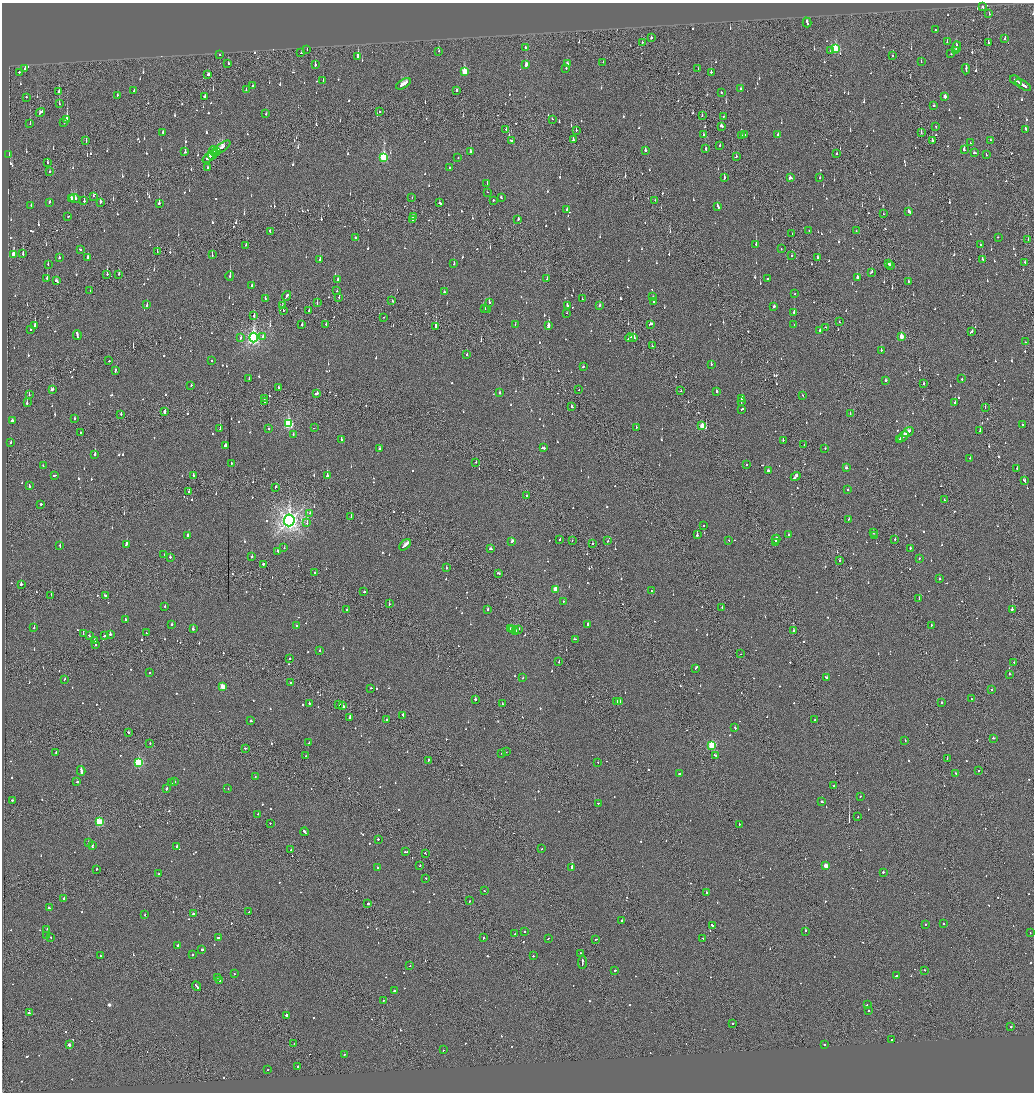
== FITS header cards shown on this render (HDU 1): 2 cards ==
NAXIS1  =                 2064
NAXIS2  =                 2180

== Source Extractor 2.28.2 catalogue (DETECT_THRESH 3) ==
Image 2064 x 2180 px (HDU 1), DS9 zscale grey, zoomed out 1/2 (1 PNG px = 2 x 2 image px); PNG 1036 x 1094 px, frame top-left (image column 1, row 2179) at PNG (2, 3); each listed source drawn as its Kron ellipse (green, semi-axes under 4 px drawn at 4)
Background -0.108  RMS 0.066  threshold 0.199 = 3 sigma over >= 5 px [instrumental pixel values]
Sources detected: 1325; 66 cannot appear on this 1/2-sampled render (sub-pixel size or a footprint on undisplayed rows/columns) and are neither listed nor drawn; of the other 1259, the 500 brightest by FLUX_AUTO listed and drawn (759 fainter detections omitted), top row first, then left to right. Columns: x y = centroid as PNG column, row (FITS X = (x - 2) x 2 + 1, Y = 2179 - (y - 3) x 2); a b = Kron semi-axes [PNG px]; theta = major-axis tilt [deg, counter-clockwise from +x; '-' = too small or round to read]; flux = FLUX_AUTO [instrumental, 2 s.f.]
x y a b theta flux
982 7 2 2 - 170
989 14 2 2 - 54
807 22 5 2 - 160
935 30 2 2 - 60
651 38 3 2 - 76
1005 38 2 2 - 74
642 42 2 2 - 50
947 42 2 2 - 77
988 42 2 2 - 90
525 47 2 2 - 53
957 47 5 2 - 86
835 49 4 3 - 730
307 50 2 1 - 74
831 50 3 2 - 150
439 51 2 2 - 51
956 51 3 2 - 330
301 53 2 1 - 56
951 54 2 1 - 160
220 55 2 2 - 81
358 56 3 2 - 310
893 56 2 2 - 77
603 62 2 2 - 100
921 62 2 1 - 88
228 64 3 2 - 68
567 64 2 2 - 69
315 65 2 2 - 150
526 65 3 2 - 170
566 68 2 2 - 72
698 68 2 2 - 92
25 69 2 2 - 69
966 69 5 2 - 210
464 71 4 3 - 360
19 72 2 2 - 140
711 72 2 2 - 140
208 74 3 2 - 120
323 80 2 2 - 53
1016 81 6 1 -33 380
403 84 8 3 32 350
1023 85 9 2 -32 600
253 86 2 2 - 120
741 88 2 2 - 230
134 90 3 2 - 100
246 90 3 2 - 96
457 90 2 2 - 180
59 91 2 2 - 150
721 92 2 2 - 99
118 95 2 2 - 56
26 97 2 2 - 72
204 97 2 2 - 180
945 97 3 2 - 71
59 104 2 2 - 100
934 106 2 2 - 55
40 112 5 2 - 160
380 112 2 1 - 230
266 114 2 2 - 52
702 116 3 2 - 110
724 116 2 1 - 220
67 119 4 2 - 720
552 119 2 2 - 58
64 123 2 1 - 57
30 124 2 1 - 75
721 126 3 2 - 110
936 126 2 2 - 73
506 129 2 2 - 68
1025 129 3 2 - 140
576 130 2 1 - 120
163 132 2 2 - 81
921 133 2 2 - 100
778 134 2 2 - 120
703 135 2 2 - 78
745 135 2 1 - 68
741 136 2 2 - 220
573 140 2 2 - 310
991 140 2 2 - 50
86 141 2 1 - 85
512 141 3 2 - 120
932 141 2 2 - 170
970 143 2 1 - 50
719 145 2 1 - 350
222 147 10 3 35 350
706 149 2 2 - 110
645 150 2 2 - 120
964 150 3 2 - 230
214 151 5 1 - 280
217 151 3 1 - 190
185 152 2 2 - 320
470 152 2 2 - 77
837 153 2 2 - 100
974 153 3 2 - 110
212 154 5 2 - 220
986 154 3 2 - 72
9 155 3 1 - 140
736 156 2 2 - 62
384 157 4 3 - 1100
208 158 6 2 40 200
458 158 2 2 - 54
47 163 2 2 - 61
449 167 2 2 - 60
207 168 3 1 - 310
50 171 2 2 - 150
790 177 3 2 - 600
724 178 3 2 - 83
820 178 2 2 - 61
487 183 2 2 - 82
487 192 2 1 - 67
93 196 2 2 - 56
71 198 3 2 - 110
75 198 5 3 - 190
412 198 2 1 - 50
501 198 2 2 - 140
493 200 2 2 - 83
655 200 2 1 - 50
84 201 2 2 - 400
50 202 2 2 - 260
100 202 4 2 - 99
159 203 2 2 - 410
439 203 2 2 - 280
31 205 2 2 - 58
718 206 4 2 - 100
567 209 2 2 - 63
909 212 3 2 - 97
883 214 2 1 - 51
68 217 2 2 - 74
413 217 2 2 - 52
412 219 2 2 - 260
518 219 2 2 - 93
270 231 3 2 - 140
809 231 3 2 - 66
856 231 2 1 - 55
792 234 2 1 - 85
998 237 2 2 - 59
355 238 2 2 - 160
1028 240 3 2 - 280
756 244 2 2 - 210
246 245 2 2 - 59
980 245 2 2 - 160
80 249 2 2 - 74
781 249 2 2 - 60
157 251 2 1 - 86
13 254 3 2 - 360
23 254 3 2 - 400
212 255 3 2 - 67
792 255 2 2 - 61
59 258 2 2 - 76
87 258 3 2 - 130
818 258 3 2 - 100
320 259 2 2 - 240
982 259 2 2 - 59
1025 262 2 2 - 61
48 264 3 2 - 66
454 264 2 2 - 77
888 264 3 2 - 120
890 265 2 2 - 82
872 272 2 2 - 170
107 274 2 1 - 280
119 274 2 2 - 58
230 276 4 2 - 110
857 277 3 2 - 270
47 278 3 2 - 160
547 279 2 2 - 61
768 279 2 2 - 1000
338 280 3 2 - 85
56 281 3 2 - 150
908 281 2 2 - 55
252 285 2 2 - 94
90 290 2 1 - 57
337 291 2 1 - 300
444 292 2 2 - 210
795 294 2 2 - 110
287 296 5 2 - 170
339 297 2 2 - 82
653 297 3 2 - 72
265 299 3 2 - 94
582 299 2 1 - 78
392 300 3 2 - 100
654 301 2 2 - 75
489 302 2 2 - 52
317 303 2 1 - 78
147 305 3 2 - 79
282 305 2 2 - 83
600 305 3 2 - 90
567 306 2 2 - 170
774 307 2 2 - 100
485 308 2 2 - 61
488 309 2 2 - 120
283 310 2 1 - 97
309 311 2 2 - 51
794 312 2 2 - 1200
567 313 2 2 - 72
254 315 3 2 - 100
383 317 2 1 - 56
839 322 2 2 - 68
515 324 2 2 - 69
650 324 3 2 - 130
302 325 2 2 - 120
326 325 3 2 - 79
794 325 2 2 - 63
35 326 3 2 - 1100
549 326 3 2 - 1100
436 327 3 2 - 600
826 327 4 2 - 140
31 330 2 2 - 81
820 330 2 2 - 110
971 332 3 2 - 140
77 335 5 2 - 330
263 336 3 2 - 60
902 336 3 2 - 180
253 337 5 4 - 3900
241 338 3 2 - 110
630 338 4 2 - 200
634 338 2 1 - 280
1026 342 2 2 - 51
652 346 2 1 - 240
881 350 2 2 - 100
467 354 2 2 - 71
109 361 2 1 - 74
212 361 2 2 - 69
711 364 2 2 - 78
583 366 2 2 - 78
115 370 3 2 - 91
249 378 2 2 - 55
962 379 2 2 - 60
885 380 2 2 - 180
923 383 2 1 - 100
191 386 2 2 - 70
279 388 2 2 - 550
52 389 3 2 - 140
579 390 2 1 - 50
681 391 2 1 - 57
716 392 2 2 - 78
499 393 2 2 - 120
317 394 4 2 - 160
29 395 2 2 - 66
803 395 2 2 - 70
742 398 4 2 - 160
264 399 2 1 - 90
265 401 3 2 - 140
741 401 3 1 - 140
27 403 2 2 - 270
955 403 2 2 - 120
572 407 3 2 - 85
985 407 2 2 - 86
742 409 3 2 - 80
164 411 4 2 - 590
121 414 2 2 - 63
850 414 2 2 - 56
74 418 2 2 - 81
12 421 2 2 - 180
288 424 4 3 - 1300
1022 425 2 2 - 65
702 426 3 2 - 180
636 427 2 1 - 130
269 428 2 1 - 58
314 428 2 2 - 90
220 429 2 2 - 280
980 431 2 2 - 310
81 432 2 1 - 65
908 432 6 2 33 280
293 434 2 2 - 63
903 436 6 2 41 260
341 439 3 2 - 150
783 440 2 2 - 71
900 440 4 2 - 220
11 442 2 2 - 120
225 445 2 2 - 210
804 445 2 1 - 63
543 448 4 2 - 160
825 448 2 2 - 200
379 449 2 2 - 50
95 454 2 2 - 270
970 458 2 2 - 50
476 462 2 2 - 78
231 463 2 2 - 120
746 465 2 2 - 51
43 466 3 2 - 58
846 468 3 2 - 120
1017 469 2 2 - 60
769 471 3 2 - 120
55 475 3 2 - 110
193 475 2 2 - 120
327 476 2 2 - 430
796 477 5 2 - 180
1024 481 3 2 - 230
29 486 4 2 - 140
275 487 3 1 - 140
848 490 2 2 - 81
189 492 2 2 - 120
527 496 2 2 - 370
944 500 2 2 - 69
41 504 2 2 - 130
310 513 2 2 - 57
351 517 2 2 - 150
849 519 3 2 - 89
289 520 6 5 - 9300
307 523 4 2 - 240
703 525 2 2 - 80
873 532 3 2 - 140
188 535 3 2 - 150
697 535 2 2 - 560
789 535 3 2 - 86
874 535 2 1 - 270
560 539 3 2 - 72
776 539 4 2 - 180
572 540 2 2 - 64
729 540 2 2 - 50
895 540 2 1 - 86
512 541 3 2 - 460
608 541 2 2 - 54
775 542 2 1 - 120
126 544 3 2 - 540
592 544 2 2 - 60
405 545 7 2 43 300
60 546 3 2 - 88
284 548 2 1 - 77
910 548 2 2 - 61
491 549 3 2 - 100
278 551 3 2 - 78
164 555 2 1 - 400
170 557 2 2 - 80
252 557 2 2 - 130
919 558 2 2 - 66
840 560 2 2 - 64
263 565 3 2 - 320
446 568 2 2 - 69
315 572 2 2 - 60
498 573 3 2 - 71
939 579 2 2 - 56
21 584 2 2 - 280
555 589 3 3 - 330
652 591 2 2 - 72
364 592 2 2 - 75
51 595 2 1 - 95
105 596 3 2 - 240
919 598 2 2 - 280
563 601 2 2 - 61
389 604 2 2 - 160
165 606 2 2 - 55
722 608 2 2 - 72
488 609 2 2 - 87
1012 609 2 2 - 940
346 610 3 2 - 170
125 619 3 2 - 140
588 624 2 2 - 400
171 625 3 2 - 95
931 625 2 1 - 76
297 626 2 2 - 110
34 627 2 2 - 310
193 629 2 2 - 370
511 629 3 2 - 120
519 629 2 2 - 51
513 630 3 2 - 120
516 631 3 2 - 120
793 631 3 2 - 120
146 633 2 1 - 110
83 634 2 1 - 58
110 634 2 2 - 510
89 636 2 2 - 94
105 636 3 2 - 72
575 639 4 2 - 110
94 640 3 2 - 60
95 644 2 2 - 89
320 650 2 2 - 100
740 654 2 1 - 93
290 659 2 1 - 52
559 661 2 2 - 97
1014 662 2 1 - 75
695 669 2 2 - 51
149 673 2 2 - 70
1009 674 2 2 - 87
523 678 2 2 - 70
826 678 3 2 - 120
65 679 2 2 - 58
291 683 2 2 - 120
223 687 3 3 - 310
371 688 2 2 - 69
992 690 2 2 - 62
475 699 2 2 - 390
971 699 2 1 - 61
617 701 3 2 - 120
620 701 3 2 - 96
941 702 2 2 - 95
309 704 2 2 - 140
339 704 2 2 - 120
502 704 2 2 - 95
343 706 3 2 - 150
403 715 2 2 - 95
350 717 2 2 - 530
387 720 2 2 - 410
815 720 2 2 - 64
251 721 3 2 - 79
735 728 3 2 - 81
128 732 2 2 - 170
993 738 3 2 - 120
905 740 2 2 - 55
150 743 2 2 - 52
309 743 2 2 - 53
712 745 3 3 - 920
246 748 2 2 - 71
56 752 2 2 - 51
506 752 2 1 - 140
502 753 2 1 - 58
715 755 3 2 - 97
306 756 2 2 - 55
947 758 2 1 - 51
428 760 3 2 - 120
139 762 3 3 - 1200
598 763 2 2 - 52
81 771 5 2 - 770
978 771 2 2 - 62
955 773 2 2 - 53
679 774 3 1 - 97
255 777 2 2 - 57
175 781 2 2 - 57
77 782 3 2 - 120
171 783 2 2 - 51
833 786 2 1 - 57
166 788 2 2 - 270
228 789 2 1 - 72
860 796 2 2 - 52
12 800 3 2 - 80
822 801 3 2 - 110
598 803 2 2 - 71
258 814 2 2 - 89
858 817 2 2 - 53
99 822 3 3 - 860
270 823 2 2 - 120
739 824 2 1 - 64
305 832 4 2 - 250
378 839 2 2 - 100
88 843 2 2 - 470
92 846 3 2 - 170
177 846 2 2 - 75
542 849 2 2 - 54
291 850 2 2 - 85
405 852 3 2 - 53
425 853 2 2 - 62
420 866 2 1 - 82
826 866 3 2 - 190
378 867 2 2 - 61
572 867 3 2 - 2800
96 869 3 2 - 110
883 872 2 2 - 240
159 874 2 2 - 55
426 878 2 2 - 68
484 891 2 2 - 61
706 893 2 2 - 130
64 899 2 1 - 250
469 901 2 1 - 71
368 903 2 2 - 77
49 908 3 2 - 130
249 912 2 2 - 58
193 914 2 2 - 71
145 915 2 2 - 61
622 920 2 2 - 96
925 924 2 2 - 56
944 924 2 2 - 100
712 926 3 2 - 490
47 929 2 2 - 88
525 931 2 2 - 82
805 931 2 1 - 300
1030 933 2 2 - 63
515 934 2 2 - 50
46 936 2 2 - 65
50 937 2 2 - 59
218 938 2 2 - 1100
484 938 2 2 - 140
703 938 2 2 - 58
548 939 2 1 - 50
595 939 2 2 - 72
178 945 2 2 - 310
202 950 2 2 - 300
580 953 2 1 - 87
192 954 2 2 - 150
100 956 2 1 - 71
533 956 2 2 - 65
582 962 6 1 87 390
410 966 2 2 - 120
615 970 2 2 - 410
925 970 2 1 - 140
234 974 2 2 - 51
896 976 2 2 - 140
217 977 2 2 - 81
220 981 2 2 - 140
197 986 5 2 - 270
394 991 2 2 - 240
383 1000 2 2 - 59
867 1005 2 2 - 190
869 1011 2 2 - 120
29 1013 2 2 - 240
286 1015 2 2 - 1100
732 1023 2 1 - 570
1011 1027 2 2 - 150
892 1040 3 2 - 190
294 1043 2 1 - 70
69 1045 2 2 - 58
825 1045 2 2 - 850
443 1050 2 2 - 130
345 1054 3 2 - 58
298 1067 2 2 - 1600
267 1070 2 1 - 55
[759 fainter detections neither listed nor drawn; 66 sub-pixel or undisplayed-footprint detections neither listed nor drawn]